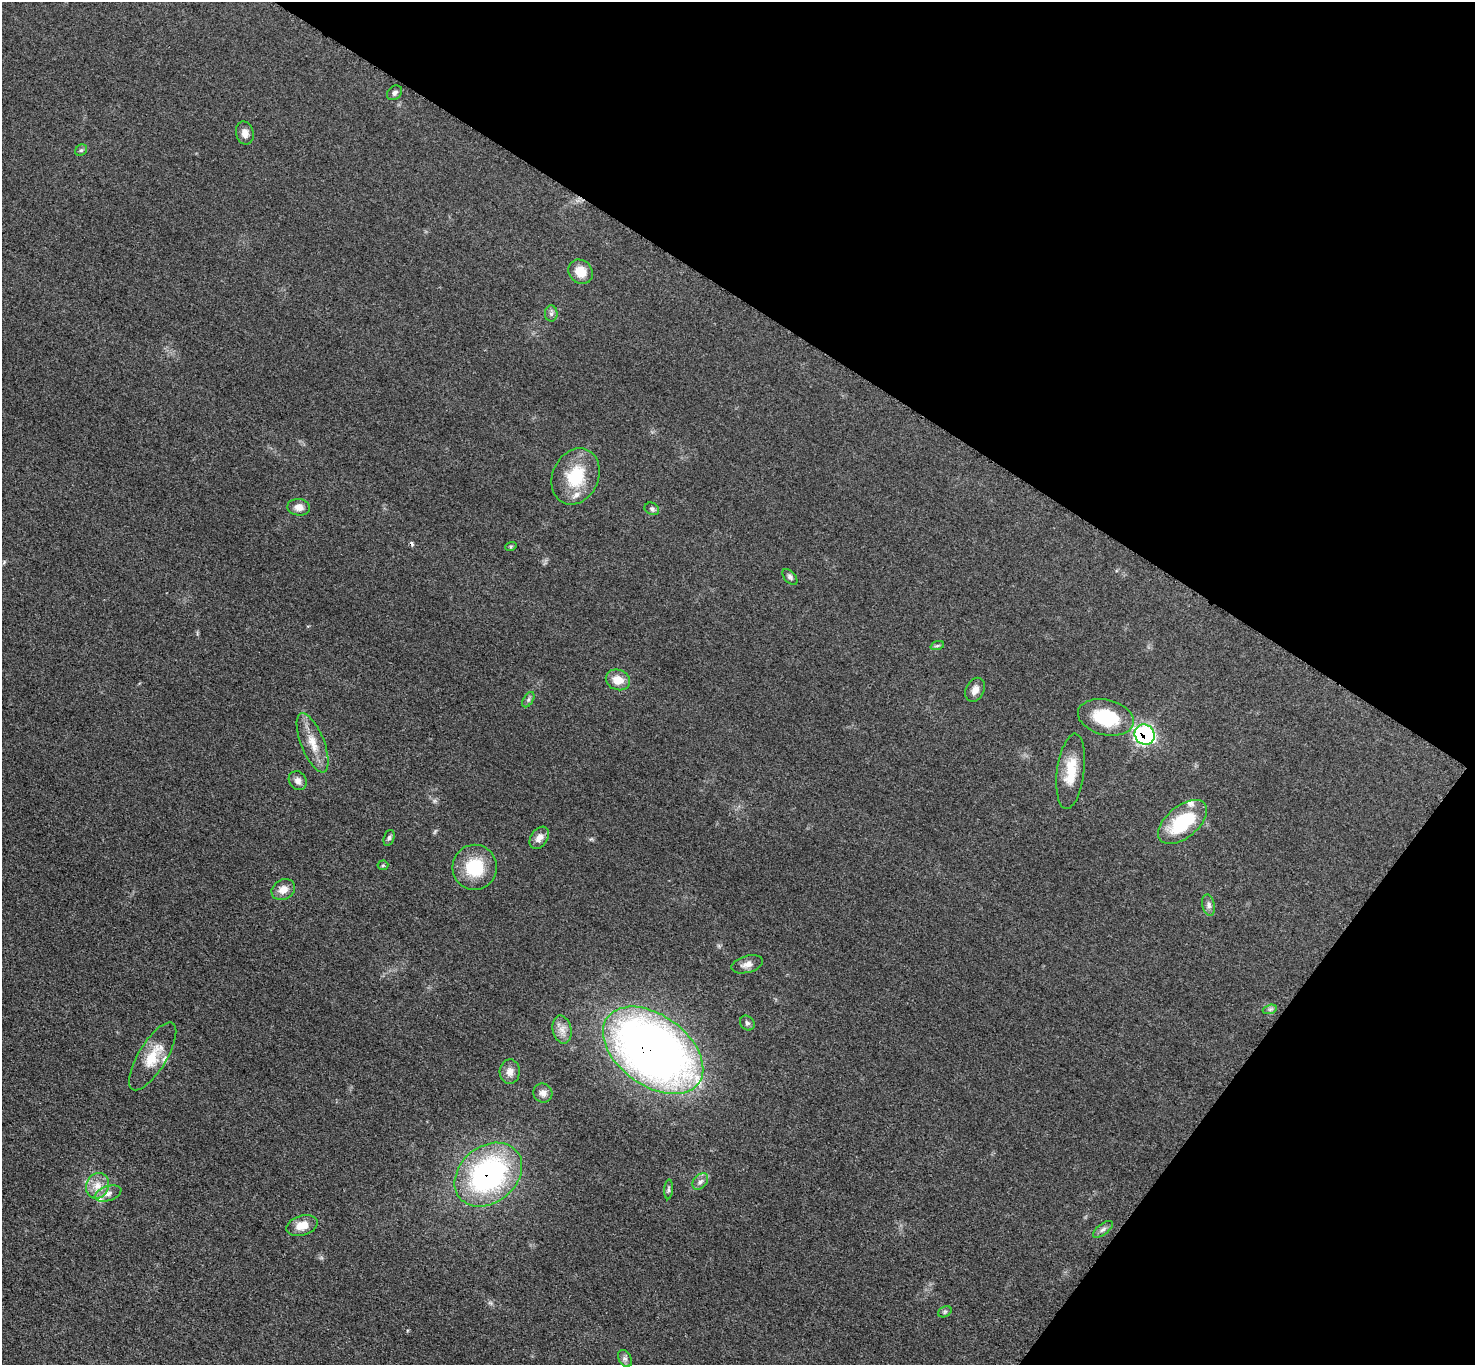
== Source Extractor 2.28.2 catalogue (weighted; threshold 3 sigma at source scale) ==
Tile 8 of 4 x 4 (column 4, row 2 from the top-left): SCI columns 4432-5904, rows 2889-4251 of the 5913 x 5919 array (HDU 1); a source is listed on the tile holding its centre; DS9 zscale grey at full resolution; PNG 1477 x 1367 px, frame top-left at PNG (2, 2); each listed source drawn as its Kron ellipse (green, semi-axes under 4 px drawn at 4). Shown black and unused: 30% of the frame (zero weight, under 3 of 5 exposures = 1% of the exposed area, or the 3 px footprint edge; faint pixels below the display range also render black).
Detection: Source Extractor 2.28.2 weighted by HDU 2 'WHT'; one run over the whole footprint, this tile lists its part. Background 0.0536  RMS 0.0058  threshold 0.0259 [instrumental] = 3 sigma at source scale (4.5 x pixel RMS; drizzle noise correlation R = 1.50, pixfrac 1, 0.05/0.05 arcsec/px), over >= 5 px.
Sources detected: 48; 1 cosmic-ray / hot-pixel residue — neither listed nor drawn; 4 inside a brighter listed object's ellipse — not listed separately; the other 43 listed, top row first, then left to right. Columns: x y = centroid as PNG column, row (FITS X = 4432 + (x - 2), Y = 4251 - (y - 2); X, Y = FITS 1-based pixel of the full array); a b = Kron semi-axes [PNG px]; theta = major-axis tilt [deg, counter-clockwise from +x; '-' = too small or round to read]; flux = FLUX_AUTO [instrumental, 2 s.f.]
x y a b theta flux
394 93 8 6 43 1.6
245 133 12 8 -76 4.1
81 150 6 5 - 0.98
581 272 13 11 -46 8.7
551 314 8 6 89 1.7
576 476 29 23 65 26
299 507 11 8 -5 4.2
652 509 7 6 - 1.3
511 546 6 3 19 0.68
790 577 9 5 -49 1.4
937 646 7 4 19 0.95
618 680 12 10 -22 7.4
975 690 13 9 63 3.8
528 700 8 5 59 1.5
1106 717 28 17 -14 31
1145 735 10 9 - 110
313 743 31 11 -68 11
1071 771 38 13 83 16
298 781 10 8 -52 3
1183 822 29 16 39 35
389 838 8 5 70 1.3
539 838 12 8 56 4.3
383 865 5 5 - 0.76
475 867 22 22 - 25
283 889 12 10 31 4.8
1209 905 11 6 -77 2.1
747 964 16 8 15 4.1
1270 1009 7 4 18 1.3
747 1023 8 6 -47 1.6
562 1030 14 9 -77 4.6
653 1050 56 35 -36 500
153 1056 39 14 59 16
510 1072 12 10 86 4.2
543 1093 10 9 - 2.9
488 1175 37 28 39 110
700 1182 9 6 49 2.3
97 1186 13 11 68 6.6
669 1189 10 4 86 1.3
108 1193 14 7 17 3.5
302 1226 16 10 16 7.8
1103 1229 12 5 38 2.1
945 1312 7 5 31 1.1
625 1359 9 6 -62 1.9
Overlapping masked pixels (flux is a lower limit): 3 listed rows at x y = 1145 735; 653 1050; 488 1175